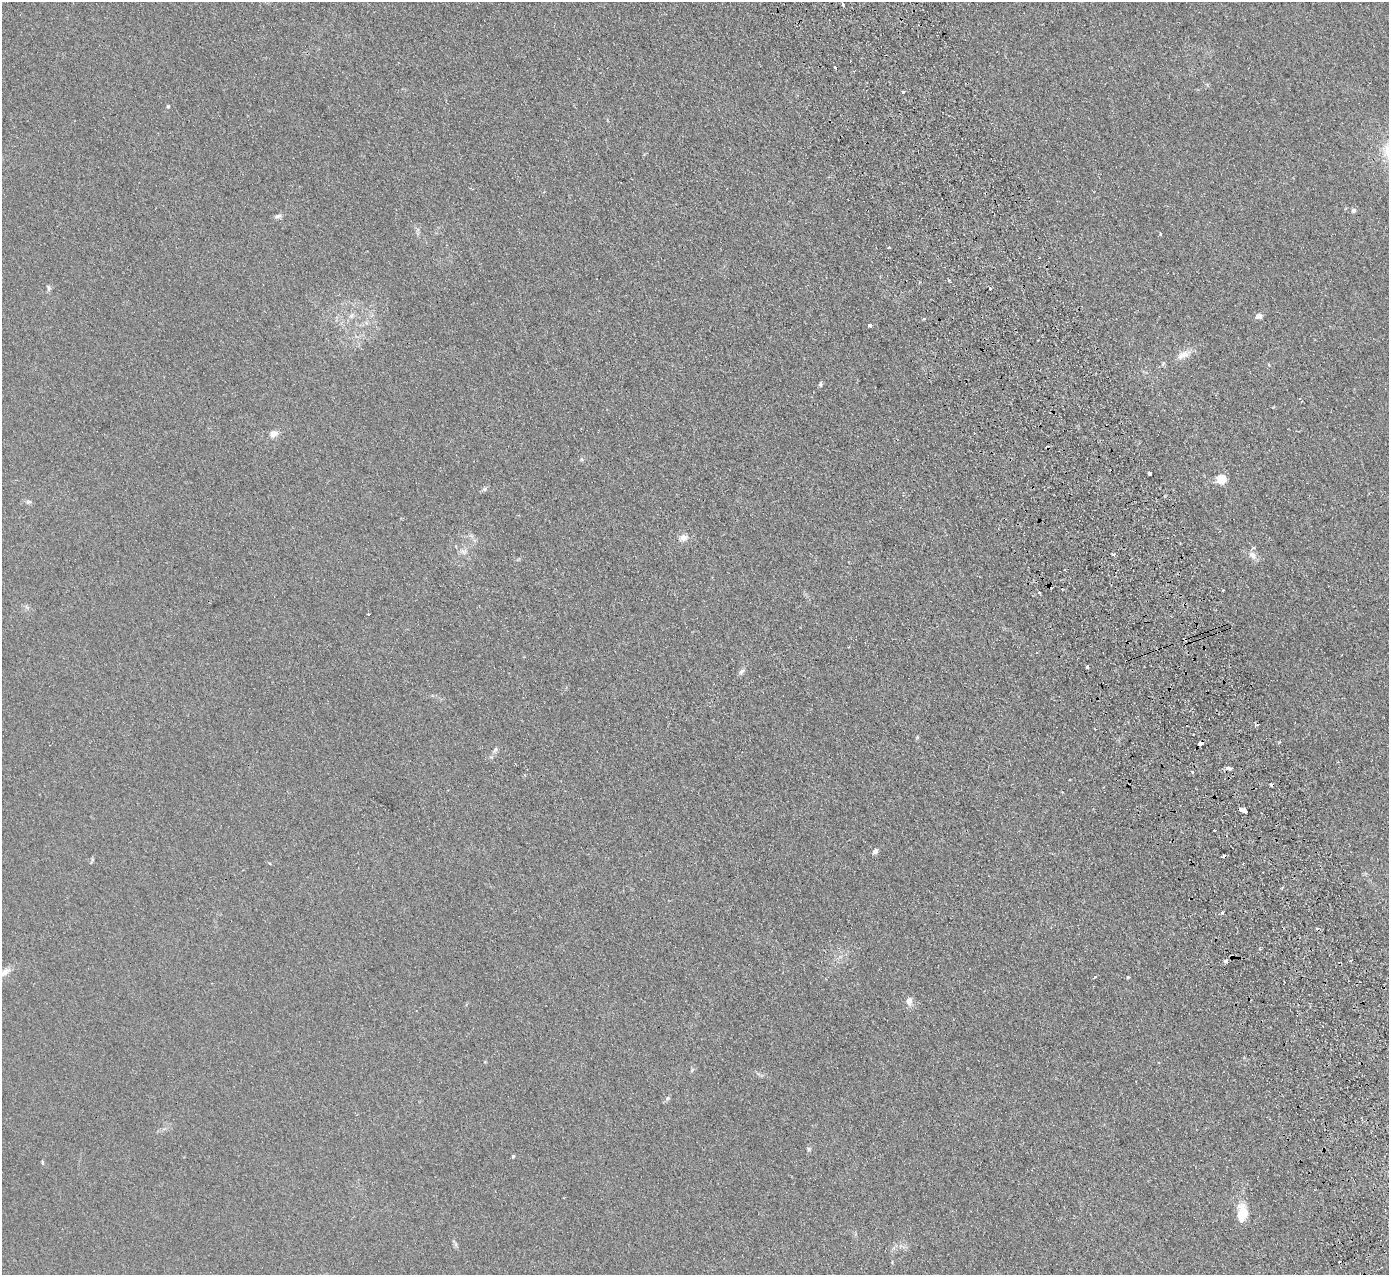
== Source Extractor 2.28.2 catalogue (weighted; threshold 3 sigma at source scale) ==
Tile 6 of 4 x 4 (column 2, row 2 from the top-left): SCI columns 1442-2828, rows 2728-4000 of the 5655 x 5585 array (HDU 1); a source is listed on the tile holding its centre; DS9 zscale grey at full resolution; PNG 1391 x 1277 px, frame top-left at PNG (2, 2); no overlay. Shown black and unused: <1% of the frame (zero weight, under 2 of 3 exposures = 3% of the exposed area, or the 3 px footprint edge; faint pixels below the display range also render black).
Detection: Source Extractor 2.28.2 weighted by HDU 2 'WHT'; one run over the whole footprint, this tile lists its part. Background 0.0619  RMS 0.0074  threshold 0.0333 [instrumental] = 3 sigma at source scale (4.5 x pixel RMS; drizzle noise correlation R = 1.50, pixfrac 1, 0.05/0.05 arcsec/px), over >= 5 px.
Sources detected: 57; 10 cosmic-ray / hot-pixel residue — not listed; the other 47 listed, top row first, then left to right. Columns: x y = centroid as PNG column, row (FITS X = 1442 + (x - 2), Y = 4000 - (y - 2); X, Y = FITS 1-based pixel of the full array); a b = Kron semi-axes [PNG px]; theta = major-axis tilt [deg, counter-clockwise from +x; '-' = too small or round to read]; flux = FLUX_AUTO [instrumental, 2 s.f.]
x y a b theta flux
842 4 3 3 - 3.3
835 68 3 3 - 2
903 92 3 3 - 1.4
168 106 5 4 - 0.8
1354 210 6 6 - 1.7
278 216 10 5 16 1.9
1160 234 4 3 - 0.6
1039 258 3 2 - 0.76
949 280 3 3 - 1.1
48 288 9 5 -76 1.4
990 288 3 3 - 4.3
351 316 9 7 57 2.5
1259 316 8 6 8 3
870 325 3 3 - 5.6
1183 355 20 9 25 6.1
820 384 6 5 - 1.1
274 434 8 7 - 4.7
1149 473 4 3 - 6.4
1221 479 5 5 - 36
484 489 6 5 - 1.4
28 502 8 5 4 1.5
683 538 10 8 15 3.8
463 551 9 5 -44 2.3
1253 555 12 8 -50 4.4
369 614 3 2 - 1.1
1185 639 4 3 - 0.93
1087 667 3 3 - 3.1
741 671 9 5 44 1.9
1200 743 4 3 - 7.8
495 749 9 4 64 1.6
1229 768 7 4 -2 2
1192 772 3 3 - 2.5
1243 810 7 3 -21 8.9
1214 830 3 2 - 0.91
875 851 7 5 47 2.2
92 860 9 3 64 1
270 863 3 3 - 1.4
1222 913 3 3 - 2.7
1260 949 4 3 - 0.74
1225 961 5 4 - 1.8
4 972 15 8 46 5.2
1128 977 4 4 - 0.83
909 1001 10 8 88 4.4
809 1149 7 4 -89 1.1
513 1156 4 3 - 0.99
42 1162 5 3 - 0.73
1242 1213 20 11 90 15
Overlapping masked pixels (flux is a lower limit): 2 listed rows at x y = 1185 639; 1200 743
Isophote crosses this tile's border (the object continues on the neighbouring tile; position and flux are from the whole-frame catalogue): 1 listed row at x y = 4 972
Unlisted compact peaks at least as high as the median listed source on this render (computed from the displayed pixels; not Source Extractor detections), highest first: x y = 668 1098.